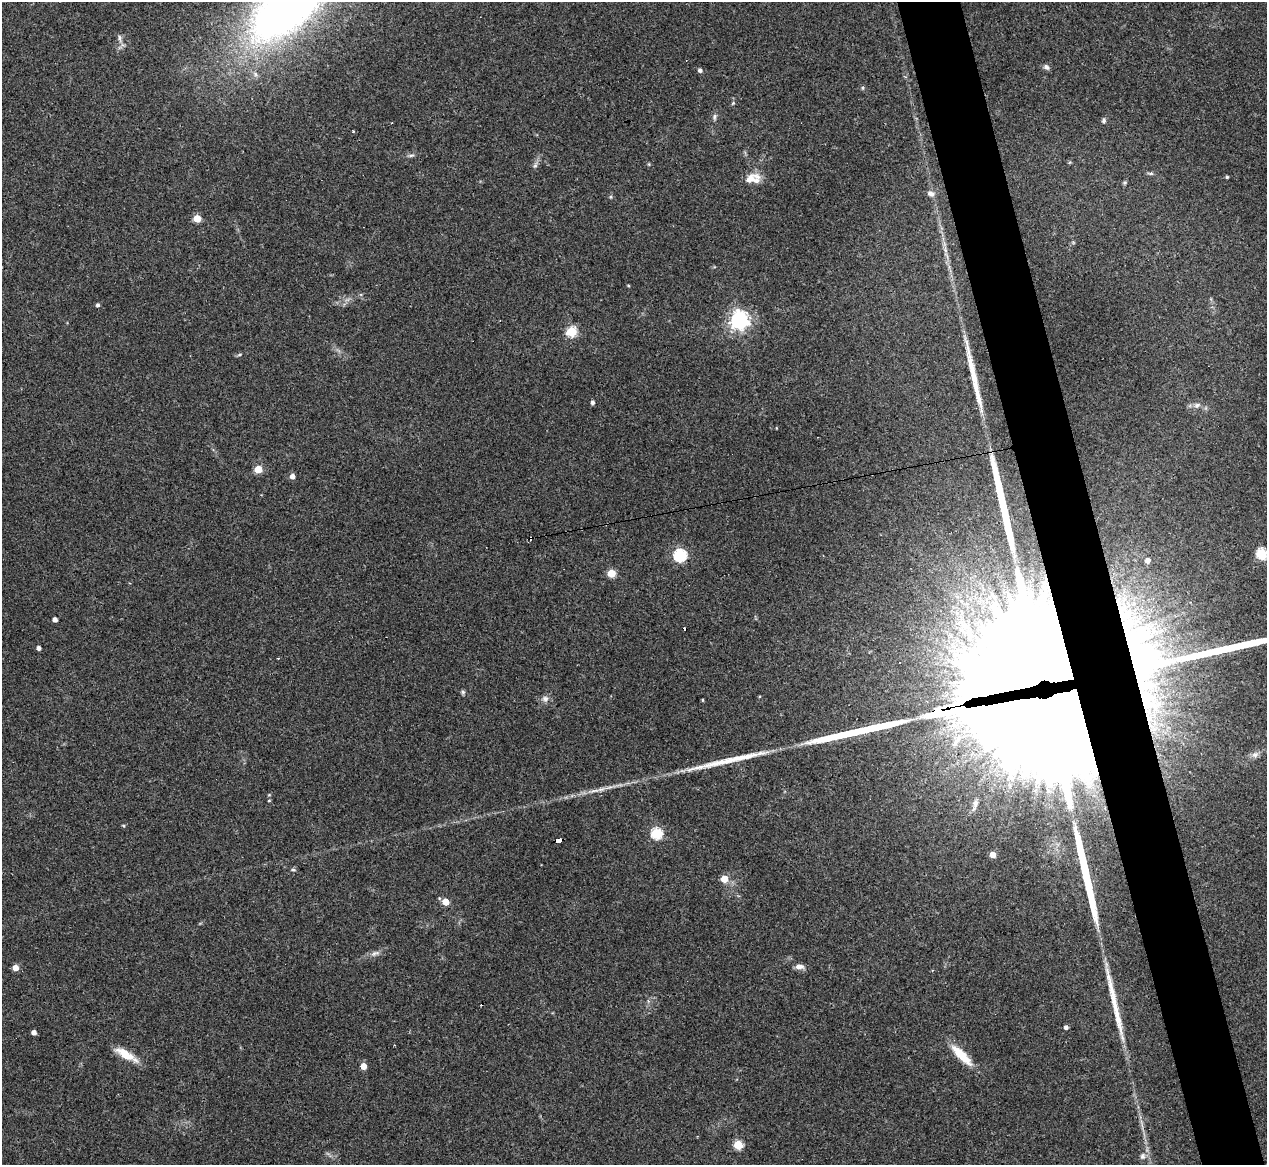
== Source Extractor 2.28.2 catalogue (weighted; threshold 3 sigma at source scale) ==
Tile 6 of 4 x 4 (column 2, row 2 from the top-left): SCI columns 1266-2530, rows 2579-3741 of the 5061 x 5039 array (HDU 1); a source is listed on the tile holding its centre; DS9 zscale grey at full resolution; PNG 1269 x 1167 px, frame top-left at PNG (2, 2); no overlay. Shown black and unused: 5% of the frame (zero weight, under 3 of 4 exposures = <1% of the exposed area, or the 3 px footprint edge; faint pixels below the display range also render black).
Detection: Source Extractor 2.28.2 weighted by HDU 2 'WHT'; one run over the whole footprint, this tile lists its part. Background 0.0954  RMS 0.0058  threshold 0.026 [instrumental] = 3 sigma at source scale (4.5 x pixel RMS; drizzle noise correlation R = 1.50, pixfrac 1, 0.05/0.05 arcsec/px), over >= 5 px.
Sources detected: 78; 2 inside a brighter object's white glare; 6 cosmic-ray / hot-pixel residue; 7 long thin detections or spike segments (spike, bleed or trail) — not listed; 4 inside a brighter listed object's ellipse — not listed separately; the other 59 listed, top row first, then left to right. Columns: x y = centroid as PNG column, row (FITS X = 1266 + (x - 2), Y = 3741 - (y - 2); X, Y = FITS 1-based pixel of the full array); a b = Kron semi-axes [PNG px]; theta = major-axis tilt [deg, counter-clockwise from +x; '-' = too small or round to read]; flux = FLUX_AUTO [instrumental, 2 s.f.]
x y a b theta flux
290 3 69 32 44 540
120 38 12 4 -84 1.8
1046 67 9 6 -43 1.6
700 70 4 4 - 1.9
733 103 5 4 - 0.66
714 117 9 6 88 1.5
1104 121 7 6 - 1.3
353 132 3 2 - 1.2
411 155 9 4 5 1.3
535 166 7 6 - 1.4
1151 173 8 4 -8 0.99
1227 177 4 3 - 0.77
750 179 21 9 36 6.3
1125 183 6 4 45 0.83
931 194 9 7 -28 2.4
197 219 5 5 - 15
628 285 4 3 - 0.55
98 305 6 4 -2 0.95
739 320 7 7 - 290
572 332 5 5 - 39
239 355 6 4 19 0.74
593 402 4 4 - 1.7
1197 405 10 7 27 2.4
258 469 5 5 - 18
292 476 5 4 - 3.3
1262 553 5 5 - 49
680 555 6 6 - 79
1147 560 4 4 - 3.2
611 573 5 5 - 21
55 619 4 4 - 2.6
38 648 4 4 - 2
1144 664 62 40 30 190
463 692 6 6 - 1
545 698 9 7 18 2.5
703 700 4 3 - 0.59
949 708 27 6 8 2100
1046 710 70 63 -55 12000
956 741 22 6 57 5.6
1255 754 9 8 - 2.3
595 791 16 4 5 3.2
269 801 4 3 - 0.54
975 804 18 7 74 3.5
123 825 5 3 - 0.56
656 833 5 5 - 55
559 840 7 4 9 59
993 855 4 4 - 6.3
293 870 6 4 -7 0.87
724 879 5 5 - 11
446 902 5 4 - 11
374 954 9 5 52 1.8
799 966 11 6 -2 3.1
15 968 5 4 - 6.4
1066 1027 4 4 - 1.7
34 1032 4 4 - 3.2
126 1055 27 8 -30 11
961 1055 32 9 -45 13
363 1066 5 4 - 7.8
738 1145 5 5 - 26
1142 1156 9 7 -90 2.1
Overlapping masked pixels (flux is a lower limit): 4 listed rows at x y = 1144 664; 949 708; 1046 710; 559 840
Isophote crosses this tile's border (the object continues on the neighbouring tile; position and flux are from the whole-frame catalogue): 2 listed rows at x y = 290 3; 1262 553